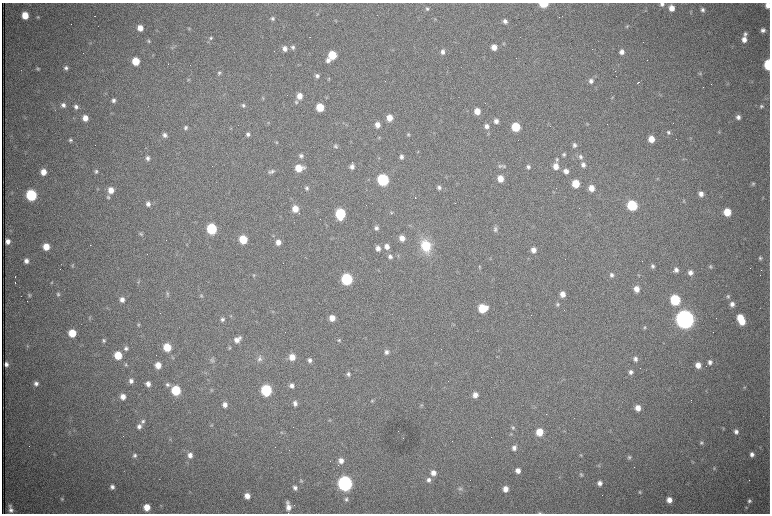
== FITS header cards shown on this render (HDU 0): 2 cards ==
NAXIS1  =                 1536 /fastest changing axis
NAXIS2  =                 1023 /next to fastest changing axis

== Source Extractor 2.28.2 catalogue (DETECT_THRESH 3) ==
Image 1536 x 1023 px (HDU 0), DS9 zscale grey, zoomed out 1/2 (1 PNG px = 2 x 2 image px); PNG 772 x 516 px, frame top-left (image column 1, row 1022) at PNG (2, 3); no overlay
Background 1060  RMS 16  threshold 49.1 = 3 sigma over >= 5 px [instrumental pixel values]
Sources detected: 340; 70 cannot appear on this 1/2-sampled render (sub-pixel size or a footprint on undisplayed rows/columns) and are not listed; the other 270 listed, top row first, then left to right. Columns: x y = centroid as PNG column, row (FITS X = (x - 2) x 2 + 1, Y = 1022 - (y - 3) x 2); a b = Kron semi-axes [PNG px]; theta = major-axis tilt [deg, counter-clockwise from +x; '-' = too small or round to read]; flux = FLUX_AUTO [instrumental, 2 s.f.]
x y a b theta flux
543 4 5 4 - 1.2e+05
662 4 5 5 - 1.1e+04
768 5 5 4 - 2.6e+04
671 8 6 5 - 3.4e+04
427 9 5 5 - 6.7e+03
702 10 5 5 - 9.1e+03
318 14 4 3 - 2.6e+03
25 15 5 5 - 6.6e+04
94 16 2 1 - 1.0e+03
38 17 4 4 - 4.4e+03
272 18 5 5 - 7.8e+03
435 19 5 3 - 2.9e+03
335 21 4 3 - 2.8e+03
505 21 5 5 - 1.2e+04
627 26 5 4 - 4.1e+03
140 28 5 5 - 3.3e+04
189 28 5 4 - 4.3e+03
763 30 6 5 - 1.3e+04
745 34 6 5 - 9.4e+03
310 37 2 1 - 4.6e+03
211 38 5 5 - 6.4e+03
744 39 6 5 - 2.4e+04
149 41 5 4 - 5.3e+03
503 44 5 4 - 3.7e+03
172 47 4 3 - 3.7e+03
293 47 6 5 - 9.3e+03
494 47 5 5 - 2.9e+04
285 49 6 5 - 1.9e+04
443 52 6 5 - 1.3e+04
622 52 6 5 - 1.7e+04
332 55 6 5 - 1.2e+05
328 60 6 5 - 1.6e+04
136 61 5 5 - 8.9e+04
299 64 5 1 - 1.6e+03
190 65 2 1 - 9.9e+04
768 65 6 4 -88 2.3e+05
66 68 5 5 - 1.0e+04
38 69 5 4 - 4.6e+03
219 73 5 5 - 6.3e+03
700 73 5 4 - 5.0e+03
317 76 5 5 - 1.1e+04
188 79 5 4 - 4.6e+03
329 79 5 3 - 3.5e+03
591 81 6 6 - 1.3e+04
638 82 3 1 - 4.8e+03
727 83 5 2 - 2.5e+03
299 96 6 5 - 3.3e+04
326 97 5 4 - 3.3e+03
612 97 5 3 - 3.2e+03
263 98 6 3 -52 3.5e+03
113 100 5 5 - 1.0e+04
296 102 6 4 -83 5.8e+03
63 105 5 5 - 1.3e+04
243 105 5 5 - 6.8e+03
761 106 5 4 - 5.8e+03
76 107 6 5 - 1.2e+04
320 107 5 5 - 9.4e+04
477 111 5 5 - 4.2e+04
738 117 5 4 - 1.3e+04
85 118 6 5 - 3.1e+04
389 118 5 5 - 4.4e+04
496 121 5 5 - 1.7e+04
343 122 5 1 - 1.7e+03
268 123 4 3 - 2.8e+03
587 124 4 3 - 2.9e+03
377 125 5 5 - 2.4e+04
486 126 6 6 - 1.6e+04
516 127 6 5 - 1.3e+05
186 128 5 5 - 8.2e+03
668 132 5 5 - 7.2e+03
719 132 5 4 - 4.0e+03
248 134 5 5 - 1.0e+04
408 134 5 4 - 4.2e+03
165 135 6 5 - 1.2e+04
379 138 5 4 - 3.9e+03
690 138 5 3 - 2.9e+03
651 139 6 5 - 4.4e+04
70 140 5 4 - 6.8e+03
574 145 5 5 - 1.0e+04
336 146 5 5 - 5.7e+03
418 152 4 4 - 3.3e+03
564 154 4 4 - 5.9e+03
301 156 6 6 - 9.4e+03
401 157 5 5 - 1.1e+04
580 157 7 6 - 1.1e+04
148 158 6 5 - 1.3e+04
379 158 3 3 - 2.7e+03
684 159 4 3 - 3.0e+03
557 160 6 4 74 6.0e+03
352 162 2 2 - 1.9e+03
583 165 6 5 - 1.5e+04
500 166 6 5 - 6.6e+03
504 166 5 4 - 4.9e+03
556 166 6 6 - 3.2e+04
352 167 5 4 - 1.4e+04
528 167 5 4 - 8.4e+03
299 168 7 6 - 7.2e+04
96 171 5 5 - 6.7e+03
272 171 6 6 - 8.3e+03
566 171 5 5 - 1.9e+04
43 172 5 5 - 3.7e+04
269 172 6 5 - 6.4e+03
657 178 4 3 - 3.1e+03
500 179 5 5 - 4.2e+04
383 180 6 6 - 4.8e+05
576 184 5 5 - 8.5e+04
753 184 5 4 - 5.1e+03
439 187 6 5 - 1.0e+04
307 188 6 4 -60 7.2e+03
591 188 6 5 - 3.5e+04
98 189 5 3 - 3.0e+03
111 190 6 5 - 3.5e+04
701 194 5 5 - 2.0e+04
31 195 6 6 - 3.7e+05
108 197 6 5 - 6.2e+03
415 198 2 1 - 6.0e+03
684 201 6 4 -49 4.6e+03
148 204 6 5 - 1.3e+04
632 205 6 6 - 2.6e+05
295 209 6 5 - 4.7e+04
391 212 5 4 - 4.1e+03
727 212 6 5 - 8.5e+04
177 213 3 2 - 1.9e+03
299 213 2 2 - 2.0e+03
340 214 7 6 - 2.8e+05
590 214 3 2 - 1.8e+03
376 228 5 5 - 9.5e+03
211 229 6 6 - 2.9e+05
495 229 8 5 85 8.6e+03
11 231 4 3 - 2.7e+03
141 234 6 5 - 5.3e+03
402 238 6 5 - 2.6e+04
243 239 6 5 - 1.1e+05
8 241 5 4 - 1.8e+04
278 242 6 5 - 2.4e+04
90 245 2 1 - 3.8e+03
187 245 4 3 - 2.9e+03
426 246 14 11 -72 1.2e+05
46 247 5 5 - 5.1e+04
387 247 6 6 - 2.3e+04
378 248 6 5 - 2.0e+04
533 250 5 5 - 2.4e+04
147 254 2 1 - 1.8e+03
398 256 4 2 - 2.9e+03
390 257 6 5 - 1.1e+04
760 258 5 4 - 6.0e+03
26 261 5 5 - 1.8e+04
72 265 6 4 79 4.5e+03
653 266 5 5 - 8.1e+03
479 267 5 3 - 3.2e+03
710 267 5 4 - 4.6e+03
378 270 5 2 - 2.3e+03
676 270 5 5 - 1.4e+04
690 273 5 5 - 1.6e+04
254 275 4 4 - 3.4e+03
611 275 6 5 - 1.1e+04
639 275 4 3 - 2.6e+03
15 277 2 2 - 4.2e+03
347 279 6 6 - 4.4e+05
15 282 3 1 - 2.3e+03
52 282 4 4 - 3.6e+03
138 282 5 4 - 4.8e+03
636 289 6 5 - 2.9e+04
58 294 5 5 - 6.3e+03
167 294 9 4 -85 6.5e+03
562 294 6 5 - 2.6e+04
29 295 5 4 - 4.7e+03
201 295 5 4 - 4.8e+03
728 296 6 5 - 6.6e+03
122 300 5 5 - 1.8e+04
675 300 6 6 - 2.7e+05
558 304 5 4 - 5.9e+03
732 304 5 5 - 1.7e+04
107 308 3 2 - 2.1e+03
482 308 7 6 - 1.2e+05
231 316 4 3 - 3.1e+03
90 318 5 4 - 3.9e+03
332 318 6 5 - 3.8e+04
740 318 6 6 - 7.1e+04
685 319 7 7 - 4.2e+06
222 320 5 5 - 8.3e+03
742 322 5 5 - 5.6e+04
138 324 5 4 - 4.7e+03
644 327 5 4 - 4.8e+03
72 333 5 5 - 8.3e+04
103 340 5 4 - 6.5e+03
237 340 9 6 40 2.3e+04
339 340 5 4 - 5.4e+03
27 346 4 3 - 3.3e+03
167 347 6 5 - 9.2e+04
126 348 6 6 - 1.0e+04
230 348 5 4 - 4.4e+03
386 352 6 5 - 1.3e+04
118 355 6 5 - 9.5e+04
292 357 6 6 - 3.9e+04
259 359 8 7 - 1.3e+04
635 359 5 5 - 1.3e+04
212 360 7 5 -79 7.9e+03
309 360 5 5 - 1.2e+04
710 362 6 5 - 1.2e+04
6 364 4 4 - 1.4e+04
126 364 5 4 - 5.3e+03
158 365 5 5 - 3.8e+04
698 365 5 5 - 3.1e+04
206 372 4 2 - 2.3e+03
631 372 5 5 - 1.2e+04
348 374 5 4 - 8.0e+03
131 381 6 5 - 1.3e+04
36 383 5 4 - 1.2e+04
148 384 5 4 - 1.8e+04
167 384 6 5 - 8.0e+03
292 386 5 4 - 1.4e+04
744 388 5 3 - 3.7e+03
176 390 6 5 - 2.0e+05
211 390 4 3 - 3.1e+03
266 390 6 6 - 3.6e+05
475 395 6 5 - 2.4e+04
123 397 6 5 - 2.6e+04
372 401 5 4 - 4.2e+03
295 403 6 4 -76 1.3e+04
225 405 5 5 - 1.9e+04
421 405 5 3 - 3.8e+03
638 408 6 5 - 3.0e+04
330 420 4 3 - 3.2e+03
143 421 6 5 - 9.3e+03
211 425 5 3 - 3.1e+03
139 426 6 6 - 1.5e+04
513 428 5 4 - 5.3e+03
723 428 4 4 - 3.5e+03
736 431 5 5 - 1.3e+04
281 432 6 4 40 5.5e+03
539 432 5 5 - 6.8e+04
511 434 4 3 - 2.7e+03
403 438 2 1 - 7.0e+02
170 439 4 4 - 3.5e+03
701 443 5 4 - 6.8e+03
514 448 6 5 - 1.6e+04
54 454 4 4 - 3.4e+03
752 454 5 5 - 1.5e+04
135 455 6 5 - 8.4e+03
190 455 6 6 - 1.9e+04
581 455 5 4 - 4.1e+03
629 457 6 5 - 7.5e+03
341 461 6 5 - 2.0e+04
693 461 3 2 - 1.9e+03
599 466 4 4 - 3.0e+03
714 468 5 4 - 3.9e+03
518 471 5 5 - 2.3e+04
433 473 6 6 - 2.5e+04
581 475 5 4 - 5.9e+03
429 480 6 6 - 1.4e+04
301 481 5 4 - 4.8e+03
345 483 7 6 - 1.5e+06
600 483 5 5 - 1.7e+04
112 487 5 4 - 1.2e+04
295 488 5 5 - 1.2e+04
460 489 7 6 - 1.0e+04
505 489 5 5 - 2.9e+04
640 492 5 4 - 4.8e+03
247 496 5 5 - 2.9e+04
62 499 5 5 - 5.2e+03
346 499 6 5 - 8.1e+03
669 500 5 5 - 2.8e+04
749 501 5 5 - 8.1e+03
287 503 6 5 - 7.6e+03
147 507 5 5 - 4.7e+04
288 507 7 6 - 2.4e+04
746 507 4 3 - 3.5e+03
10 509 10 5 -80 1.6e+04
540 513 5 3 - 4.6e+03
At the frame edge (FLAGS 8, measured only in part): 5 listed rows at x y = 543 4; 662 4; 768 5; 768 65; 540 513
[70 sub-pixel or undisplayed-footprint detections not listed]